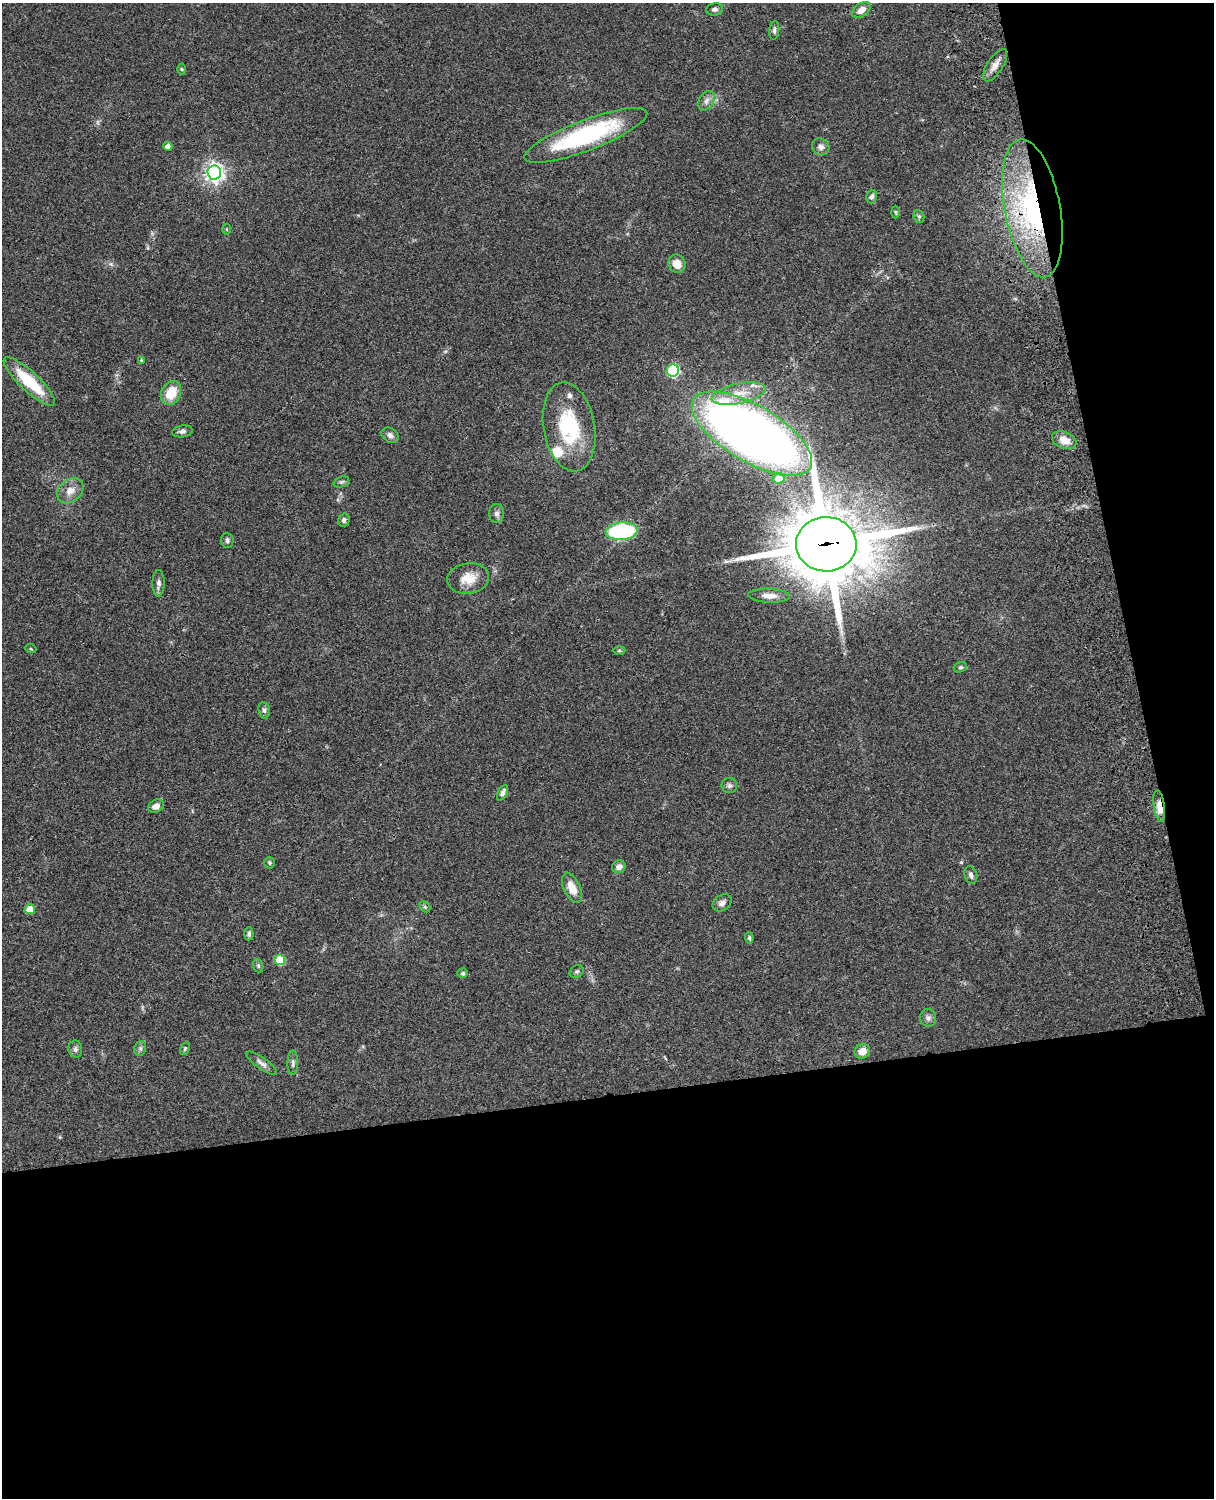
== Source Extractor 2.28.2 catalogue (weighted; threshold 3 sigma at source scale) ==
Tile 12 of 4 x 3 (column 4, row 3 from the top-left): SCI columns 3758-4969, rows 277-1772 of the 5087 x 4926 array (HDU 1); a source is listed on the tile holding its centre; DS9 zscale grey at full resolution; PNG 1216 x 1500 px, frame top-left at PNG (2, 3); each listed source drawn as its Kron ellipse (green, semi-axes under 4 px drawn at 4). Shown black and unused: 33% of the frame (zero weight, under 3 of 4 exposures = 6% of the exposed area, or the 3 px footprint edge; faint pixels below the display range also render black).
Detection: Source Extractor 2.28.2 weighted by HDU 2 'WHT'; one run over the whole footprint, this tile lists its part. Background 0.0773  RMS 0.0058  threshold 0.0261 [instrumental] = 3 sigma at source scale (4.5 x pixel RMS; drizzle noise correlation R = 1.50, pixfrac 1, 0.05/0.05 arcsec/px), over >= 5 px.
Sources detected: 67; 2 inside a brighter listed object's ellipse — not listed separately; the other 65 listed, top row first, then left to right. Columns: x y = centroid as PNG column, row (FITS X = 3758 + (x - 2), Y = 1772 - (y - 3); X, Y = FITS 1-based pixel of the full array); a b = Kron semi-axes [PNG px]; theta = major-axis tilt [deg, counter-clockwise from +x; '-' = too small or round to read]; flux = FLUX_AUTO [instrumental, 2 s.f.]
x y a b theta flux
714 9 8 6 10 1.6
861 10 10 6 34 4.5
774 30 9 5 85 1.4
995 65 18 7 57 4.7
182 69 5 3 - 0.63
706 101 10 7 57 2.8
586 135 65 15 21 72
168 146 4 4 - 3.9
821 147 9 8 - 2.6
214 173 7 7 - 280
872 197 7 5 75 1.7
1032 208 70 28 -79 110
895 212 6 4 -88 0.65
919 216 6 5 - 1.1
227 229 5 3 - 0.59
677 264 9 8 - 6.4
141 360 4 4 - 0.68
673 370 6 6 - 66
29 382 34 9 -43 26
171 393 12 9 64 13
739 394 27 10 12 12
569 427 45 25 -80 40
182 431 10 6 8 1.9
752 434 68 28 -31 600
390 435 9 7 -34 2.1
1064 440 13 8 -21 6.3
779 478 5 5 - 13
341 482 8 5 18 1.1
70 491 14 11 40 5.4
497 514 9 7 89 2.3
344 520 6 5 - 1.5
622 531 16 9 5 59
227 540 7 6 - 1.4
826 544 30 27 -1 5300
468 578 21 15 8 9.7
159 583 13 6 89 2.2
769 596 21 7 -3 5
31 649 5 3 - 0.52
619 650 6 4 0 0.71
960 667 7 5 20 0.94
264 710 8 5 -80 1.6
729 785 7 7 - 1.7
503 793 8 4 64 2.1
156 806 8 6 26 3.3
1159 806 16 5 -82 6.2
270 863 5 5 - 0.84
619 867 7 6 - 2.7
971 875 9 6 -72 1.8
572 888 16 8 -65 7.5
722 903 10 7 35 2.5
425 907 6 4 -45 0.9
30 909 5 5 - 13
249 934 6 4 88 1.4
749 938 6 4 -86 0.93
280 960 5 5 - 21
258 966 7 5 -70 0.94
577 971 7 6 - 1.2
463 973 5 4 - 0.91
928 1018 9 8 - 1.9
140 1048 7 6 - 1.4
75 1049 8 7 - 1.7
185 1049 7 4 63 0.86
862 1051 8 7 - 5.2
262 1063 18 5 -36 2.7
293 1063 12 5 89 1.8
Overlapping masked pixels (flux is a lower limit): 3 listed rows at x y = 1032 208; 826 544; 1159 806